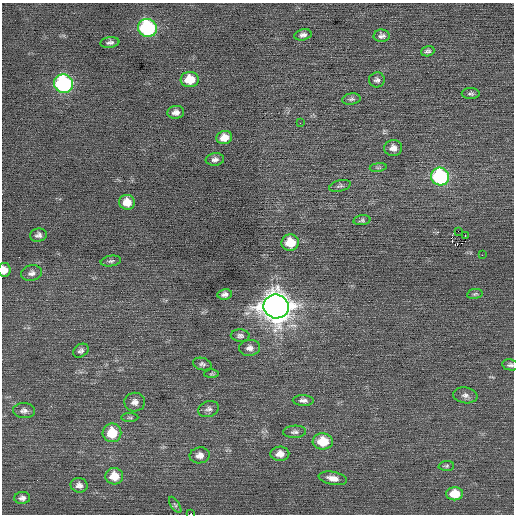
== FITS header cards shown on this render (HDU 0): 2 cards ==
NAXIS1  =                  512 / Axis length
NAXIS2  =                  512 / Axis length

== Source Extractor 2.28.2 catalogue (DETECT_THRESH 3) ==
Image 512 x 512 px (HDU 0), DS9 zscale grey, 1 PNG px = 1 image px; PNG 516 x 516 px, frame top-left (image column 1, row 512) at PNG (2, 3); each listed source drawn as its Kron ellipse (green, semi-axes under 4 px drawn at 4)
Background 0.0329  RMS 0.74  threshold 2.22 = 3 sigma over >= 5 px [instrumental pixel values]
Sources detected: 57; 1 with non-positive FLUX_AUTO (blend fragments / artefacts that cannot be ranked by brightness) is neither listed nor drawn; the other 56 listed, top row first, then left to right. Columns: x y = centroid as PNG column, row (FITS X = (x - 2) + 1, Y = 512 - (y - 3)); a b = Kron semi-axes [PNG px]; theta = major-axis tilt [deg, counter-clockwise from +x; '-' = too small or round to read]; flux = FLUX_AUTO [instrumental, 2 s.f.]
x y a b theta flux
147 28 9 9 - 6800
303 35 8 5 13 190
382 36 8 6 3 180
110 43 9 5 7 160
428 51 7 5 19 130
190 79 9 7 5 1100
377 80 8 7 - 150
63 84 10 9 - 8500
471 94 9 5 0 120
351 99 9 5 10 110
176 112 8 6 6 240
300 123 2 2 - 53
224 138 8 6 15 520
393 148 9 8 - 300
215 159 9 6 7 200
378 167 8 4 8 87
440 177 9 9 - 6300
340 186 11 5 15 120
127 202 8 7 - 600
362 220 8 5 9 95
458 231 2 2 - 440
38 235 8 6 11 170
465 235 2 2 - 950
290 242 8 8 - 1200
482 255 2 2 - 110
111 261 10 5 10 120
4 270 7 6 - 390
32 273 10 7 13 220
225 294 7 5 8 180
475 294 8 5 9 87
276 306 13 12 - 77000
240 336 9 6 -3 150
250 348 10 8 9 250
81 351 8 6 32 160
202 364 9 6 -16 140
510 365 8 5 -12 130
211 374 7 4 1 67
465 395 12 8 -8 210
303 400 10 5 -2 190
135 402 10 9 - 280
209 409 10 8 18 200
24 411 11 7 -2 220
130 418 8 4 -1 86
295 432 11 6 2 180
112 433 9 9 - 1400
323 441 10 8 -1 1400
280 454 9 7 1 390
200 455 10 8 8 330
446 466 8 5 4 87
114 476 9 8 - 840
333 478 14 6 -11 390
79 485 8 7 - 240
455 494 8 6 -1 1000
22 498 8 6 3 190
175 505 9 3 -56 84
190 514 3 2 - 2000
At the frame edge (FLAGS 8, measured only in part): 3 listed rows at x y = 4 270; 510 365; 190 514
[1 non-positive-flux detection neither listed nor drawn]